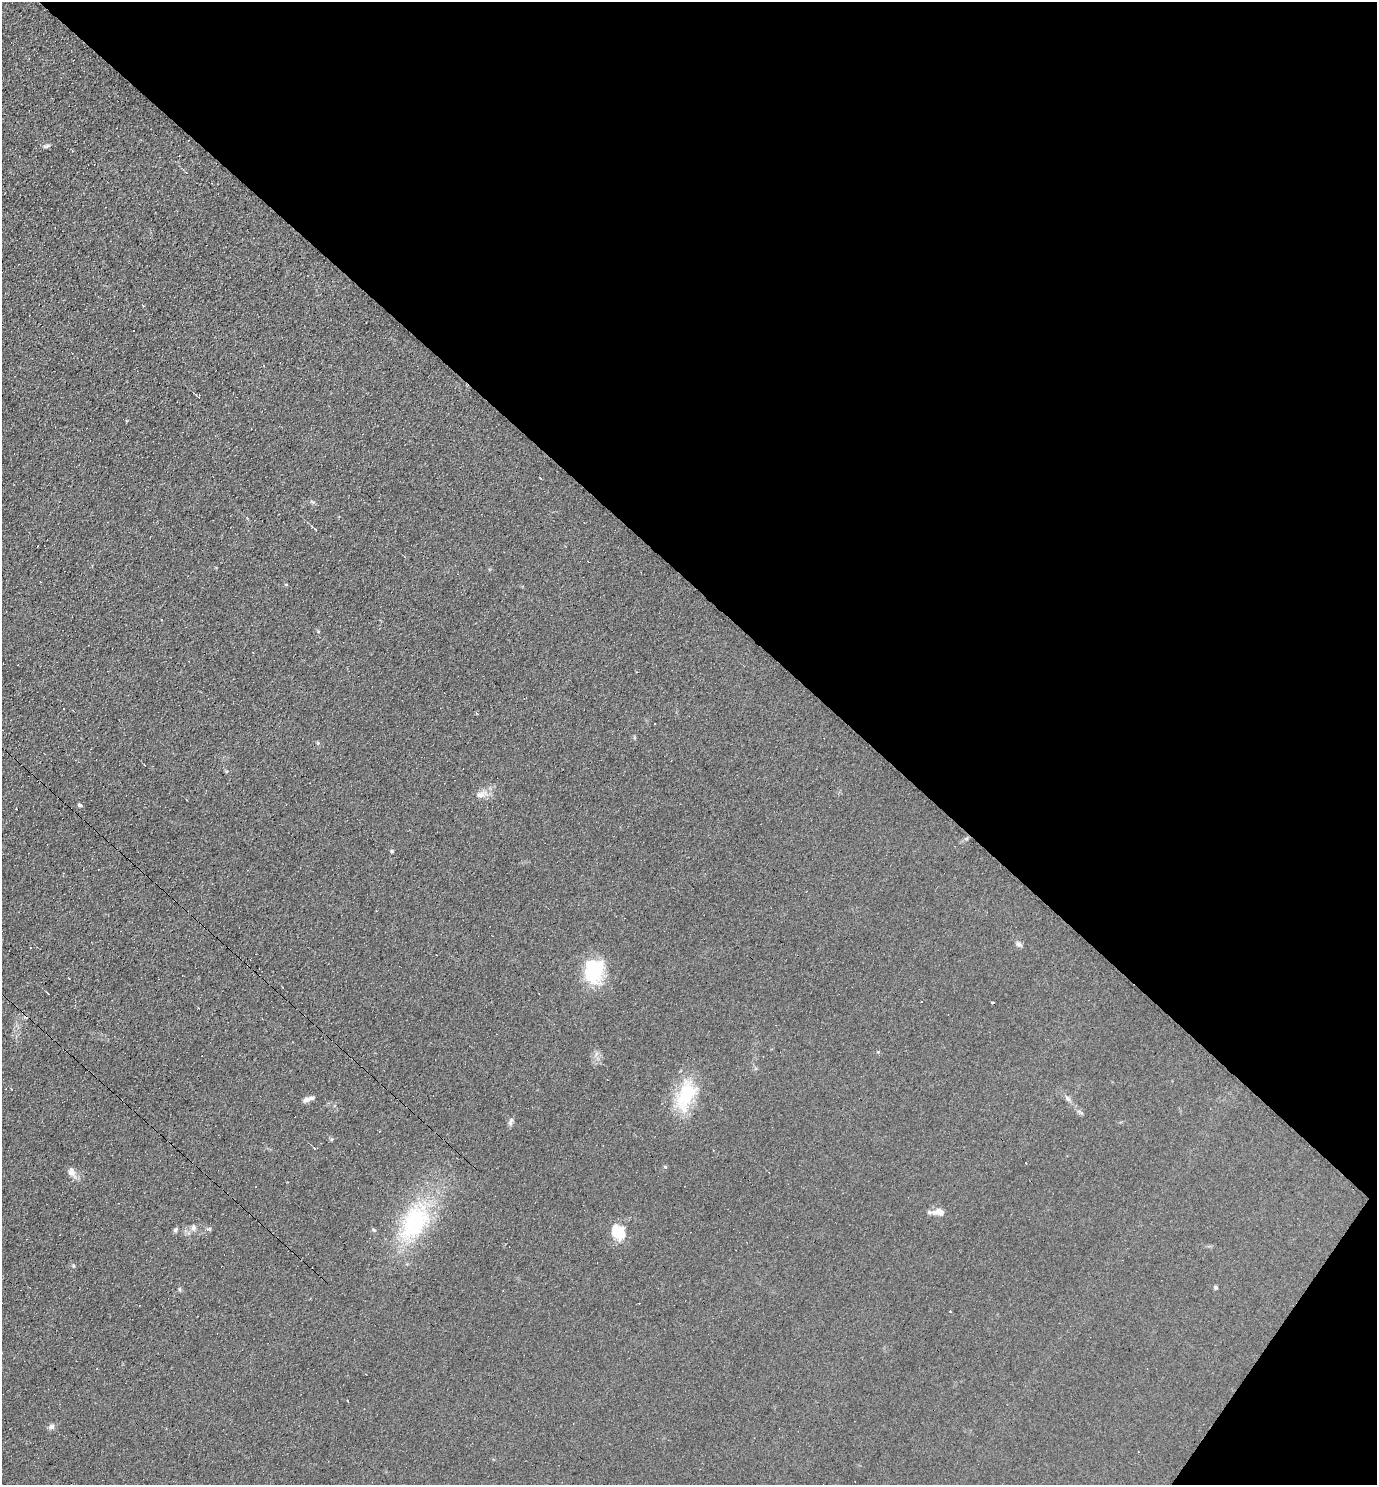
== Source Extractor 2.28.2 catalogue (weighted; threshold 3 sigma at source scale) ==
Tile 8 of 4 x 4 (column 4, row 2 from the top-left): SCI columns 4274-5648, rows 2968-4450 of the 5940 x 5934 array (HDU 1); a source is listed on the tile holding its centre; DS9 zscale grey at full resolution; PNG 1379 x 1487 px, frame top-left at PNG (2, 2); no overlay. Shown black and unused: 41% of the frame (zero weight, under 3 of 4 exposures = <1% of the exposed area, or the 3 px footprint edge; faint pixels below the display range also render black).
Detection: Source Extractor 2.28.2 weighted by HDU 2 'WHT'; one run over the whole footprint, this tile lists its part. Background 0.104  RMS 0.0098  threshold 0.0441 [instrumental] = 3 sigma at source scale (4.5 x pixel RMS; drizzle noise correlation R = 1.50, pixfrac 1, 0.05/0.05 arcsec/px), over >= 5 px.
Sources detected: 43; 1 inside a brighter object's white glare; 7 cosmic-ray / hot-pixel residue — not listed; the other 35 listed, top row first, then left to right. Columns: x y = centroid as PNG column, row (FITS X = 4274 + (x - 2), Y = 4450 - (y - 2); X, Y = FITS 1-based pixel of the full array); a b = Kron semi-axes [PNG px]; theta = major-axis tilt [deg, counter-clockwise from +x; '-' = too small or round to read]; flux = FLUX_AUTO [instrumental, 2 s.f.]
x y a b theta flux
45 146 7 4 -18 1.8
143 306 3 2 - 1.2
133 331 3 3 - 2.3
540 478 4 2 - 0.84
315 529 10 3 -42 1.6
286 584 5 3 - 0.85
477 713 4 3 - 1.2
480 795 13 9 -1 6.6
80 805 6 4 -22 1.5
392 851 5 4 - 1.3
376 911 3 2 - 1.6
1018 944 10 5 -28 2.6
30 947 3 3 - 3.7
594 972 32 22 45 50
48 993 2 2 - 0.76
596 1054 7 4 72 2.3
11 1089 3 2 - 0.52
686 1095 45 22 71 49
308 1099 13 5 18 4.9
1068 1099 9 6 -46 2.9
511 1122 12 5 72 2.7
331 1139 5 5 - 1.4
314 1148 5 3 - 1.2
72 1172 15 8 -61 6.1
939 1212 15 8 3 8.6
414 1222 60 34 61 110
193 1227 8 6 -1 3.1
209 1229 6 4 17 1.4
175 1230 7 5 57 1.9
374 1230 7 4 -28 1.6
618 1232 18 14 -44 22
1215 1287 6 5 - 1.6
950 1311 3 2 - 0.96
348 1401 3 2 - 0.69
51 1426 8 6 31 3.3
Unlisted compact peaks at least as high as the median listed source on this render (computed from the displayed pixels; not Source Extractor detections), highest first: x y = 665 1167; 73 1266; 878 1052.